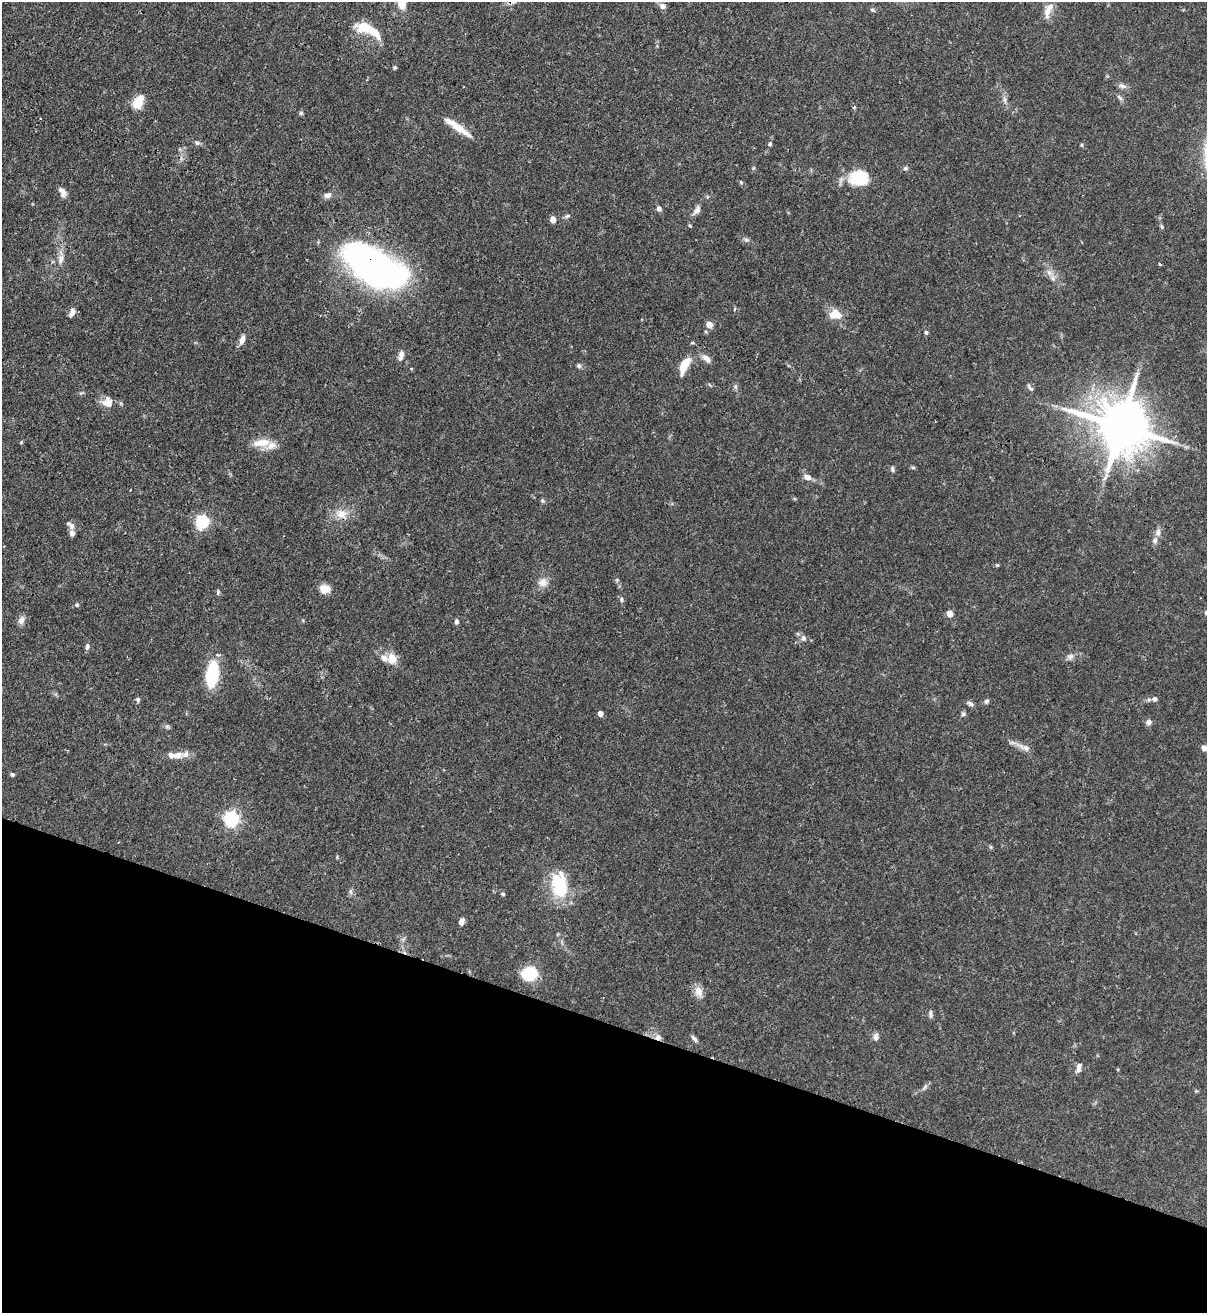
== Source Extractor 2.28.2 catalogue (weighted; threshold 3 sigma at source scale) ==
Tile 15 of 4 x 4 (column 3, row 4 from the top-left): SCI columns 2629-3833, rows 34-1344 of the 5389 x 5307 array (HDU 1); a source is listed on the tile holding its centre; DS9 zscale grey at full resolution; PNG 1209 x 1315 px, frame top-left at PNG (2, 2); no overlay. Shown black and unused: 22% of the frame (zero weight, under 3 of 4 exposures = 7% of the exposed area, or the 3 px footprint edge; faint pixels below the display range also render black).
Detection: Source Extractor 2.28.2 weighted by HDU 2 'WHT'; one run over the whole footprint, this tile lists its part. Background 0.1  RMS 0.0041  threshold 0.0186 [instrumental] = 3 sigma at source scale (4.5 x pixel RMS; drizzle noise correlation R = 1.50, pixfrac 1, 0.05/0.05 arcsec/px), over >= 5 px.
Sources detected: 108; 3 inside a brighter object's white glare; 1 cosmic-ray / hot-pixel residue — not listed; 8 inside a brighter listed object's ellipse — not listed separately; the other 96 listed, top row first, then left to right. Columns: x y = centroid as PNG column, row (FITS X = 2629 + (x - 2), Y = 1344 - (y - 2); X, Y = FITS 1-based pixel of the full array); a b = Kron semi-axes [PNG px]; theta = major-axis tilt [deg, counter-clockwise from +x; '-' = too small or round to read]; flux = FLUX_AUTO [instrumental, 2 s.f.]
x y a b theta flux
402 2 16 9 86 8.5
511 2 10 6 25 1.4
663 6 7 6 - 1.9
872 10 5 4 - 0.63
1047 12 19 9 90 4
368 28 26 14 -20 8.7
395 67 4 4 - 0.6
1122 86 12 6 -23 1.7
1005 100 11 3 -75 1.3
138 102 18 12 62 6
854 107 4 4 - 0.79
301 113 6 4 45 0.64
459 128 33 8 -33 7.3
197 143 7 6 - 1.1
770 144 5 4 - 0.69
1082 145 5 3 - 0.46
905 168 7 5 21 0.77
860 178 20 15 8 17
741 183 5 4 - 0.55
62 192 12 7 -58 2.6
327 195 9 7 17 1.9
659 209 7 6 - 1.4
697 210 14 7 57 2.1
567 216 9 4 18 0.83
553 219 6 5 - 3
690 226 5 3 - 0.4
1162 227 6 4 -60 0.58
746 240 7 5 -19 0.98
61 259 17 7 78 3.1
371 266 48 30 -6 130
1049 272 8 6 -44 1.8
72 312 11 6 71 2
835 314 16 11 -9 6.3
709 324 8 7 - 2.4
706 332 5 3 - 0.45
926 332 5 5 - 0.83
242 340 13 6 71 2.4
401 355 13 6 77 2.4
706 359 13 7 -38 2.6
579 366 7 6 - 0.92
684 366 21 8 64 8.3
735 387 7 5 -47 0.85
1030 387 10 5 -49 0.94
107 402 14 12 -7 4.5
1121 426 16 14 -27 2300
21 442 5 4 - 0.42
261 443 23 10 6 6.6
913 467 7 4 -19 0.57
892 469 7 5 -81 0.94
808 477 8 7 - 2.6
130 490 3 2 - 0.32
543 501 7 4 -58 0.64
341 514 15 11 -26 4.9
202 521 6 6 - 75
71 525 14 6 -43 1.7
1158 532 9 7 83 2
617 580 6 4 -44 0.63
542 582 12 10 31 3.4
325 589 12 9 -11 4.4
218 592 7 5 89 0.71
621 599 6 5 - 0.91
77 605 5 4 - 0.59
950 613 5 4 - 6.2
1206 613 6 5 - 0.86
21 620 11 8 48 2.1
456 621 6 5 - 1.1
803 638 9 7 -76 1.6
87 646 8 5 78 1.2
1070 657 9 8 - 1.6
392 659 13 11 -81 4.8
212 674 27 12 80 21
1155 699 7 6 - 1.2
138 700 7 5 -79 0.8
986 701 6 5 - 1
970 703 10 5 -29 1.2
600 713 4 4 - 2.8
963 714 6 6 - 0.88
1149 722 8 7 - 1.5
167 726 7 4 0 0.77
1026 748 19 8 -22 3
1204 748 6 6 - 1.6
178 755 12 8 9 3.1
12 774 5 5 - 0.77
231 819 6 6 - 110
560 887 27 14 -77 25
351 892 7 4 -89 0.86
503 894 5 4 - 0.65
461 921 7 5 74 1.9
529 974 13 12 - 20
699 992 15 10 -69 3.6
930 1014 13 3 -90 0.91
658 1037 9 8 - 1.9
876 1037 10 7 -85 1.6
694 1039 11 5 -49 1.2
1079 1067 11 6 73 2.1
924 1087 11 4 46 1.2
Overlapping masked pixels (flux is a lower limit): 3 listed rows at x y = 511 2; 371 266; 658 1037
Isophote crosses this tile's border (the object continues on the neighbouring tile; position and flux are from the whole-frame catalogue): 4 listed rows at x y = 402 2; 511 2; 1206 613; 1204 748